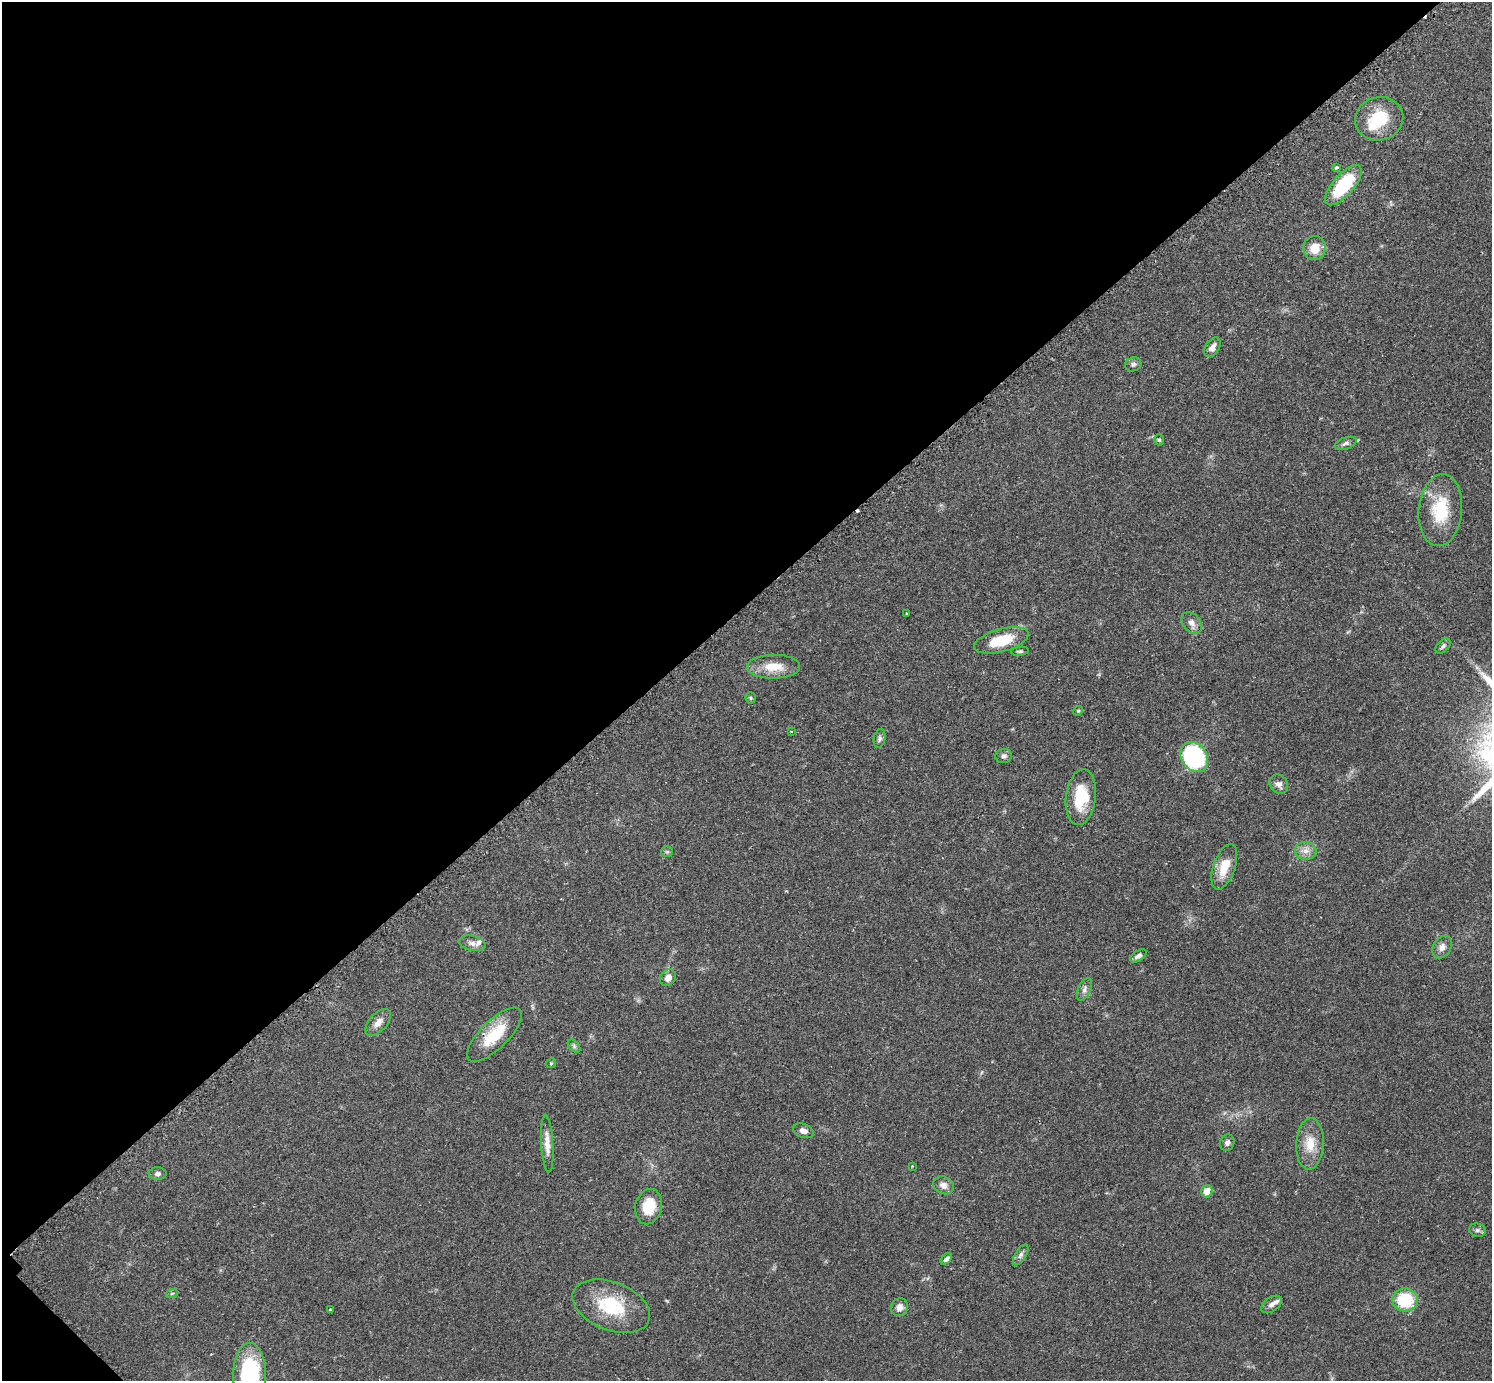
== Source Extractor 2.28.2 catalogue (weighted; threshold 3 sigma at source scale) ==
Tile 5 of 4 x 4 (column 1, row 2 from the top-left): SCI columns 31-1520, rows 2948-4326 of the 6040 x 6040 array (HDU 1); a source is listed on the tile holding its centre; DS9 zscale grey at full resolution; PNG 1494 x 1383 px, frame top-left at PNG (2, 2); each listed source drawn as its Kron ellipse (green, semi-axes under 4 px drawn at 4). Shown black and unused: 44% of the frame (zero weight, under 2 of 3 exposures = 2% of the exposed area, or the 3 px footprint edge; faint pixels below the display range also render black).
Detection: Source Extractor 2.28.2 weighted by HDU 2 'WHT'; one run over the whole footprint, this tile lists its part. Background 0.0776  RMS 0.0054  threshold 0.0244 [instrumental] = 3 sigma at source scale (4.5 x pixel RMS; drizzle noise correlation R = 1.50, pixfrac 1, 0.05/0.05 arcsec/px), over >= 5 px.
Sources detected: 59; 2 cosmic-ray / hot-pixel residue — neither listed nor drawn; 3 inside a brighter listed object's ellipse — not listed separately; the other 54 listed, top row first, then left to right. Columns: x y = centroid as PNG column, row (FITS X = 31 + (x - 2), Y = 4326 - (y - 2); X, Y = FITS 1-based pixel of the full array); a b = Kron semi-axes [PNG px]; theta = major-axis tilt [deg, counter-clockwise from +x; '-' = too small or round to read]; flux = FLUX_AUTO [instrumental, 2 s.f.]
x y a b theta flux
1379 119 24 21 15 20
1336 167 4 3 - 1.1
1343 185 25 10 49 31
1315 248 12 11 - 8.5
1212 347 11 6 57 3.2
1133 364 8 7 - 1.5
1159 440 6 5 - 0.81
1346 443 11 6 19 1.7
1440 510 36 21 85 24
907 614 3 3 - 0.73
1192 623 12 8 -49 3
1001 640 28 11 15 17
1443 646 9 5 45 1.3
1020 651 9 4 6 0.91
773 667 26 12 0 11
751 698 5 5 - 0.81
1078 711 5 4 - 0.53
791 731 3 2 - 0.49
880 738 9 6 78 1.4
1004 756 8 7 - 1.6
1194 757 16 12 -56 70
1279 784 10 8 -49 2.6
1081 797 28 15 83 19
1306 851 11 9 -4 3.6
667 852 6 5 - 0.82
1224 867 24 11 70 10
472 943 13 7 -13 2.7
1442 947 12 9 57 3.4
1138 956 9 5 33 1.8
668 978 9 7 54 3.3
1084 989 12 6 67 2.2
378 1022 16 8 48 4.2
494 1035 36 14 44 18
574 1046 8 4 -46 1
551 1063 5 4 - 0.63
803 1131 11 7 -21 2.5
1227 1143 8 7 - 2
547 1144 28 6 -86 5
1310 1144 26 13 87 10
912 1166 3 3 - 0.35
158 1174 9 6 0 1.6
943 1185 10 8 -29 3.2
1207 1191 6 5 - 6.2
649 1207 18 13 78 14
1477 1230 8 6 -14 1.6
1021 1255 12 5 57 1.8
946 1259 7 4 43 1.6
172 1293 6 3 19 0.64
1405 1300 12 11 - 23
1271 1304 12 7 34 2.6
611 1306 40 24 -21 29
899 1307 9 8 - 3.7
330 1310 3 3 - 0.85
250 1375 32 16 -90 56
Isophote crosses this tile's border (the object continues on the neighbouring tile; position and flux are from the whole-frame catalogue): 1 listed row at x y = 250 1375